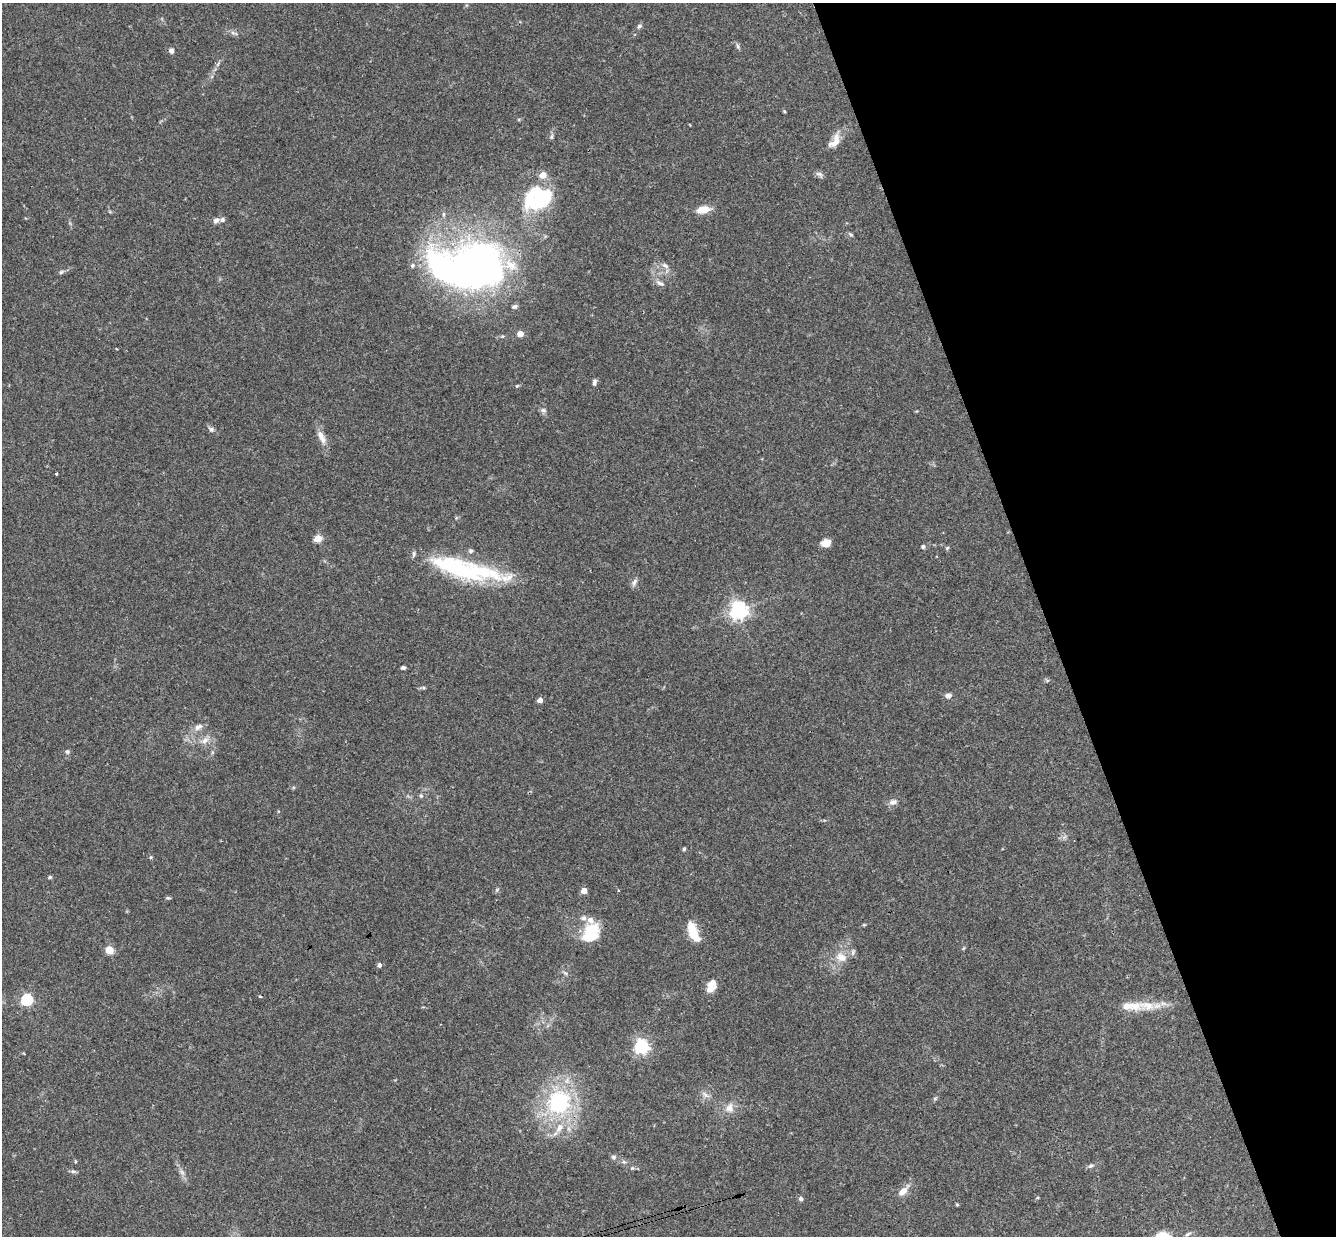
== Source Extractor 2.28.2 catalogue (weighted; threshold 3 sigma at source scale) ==
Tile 12 of 4 x 4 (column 4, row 3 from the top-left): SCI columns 4058-5391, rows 1529-2762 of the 5447 x 5401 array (HDU 1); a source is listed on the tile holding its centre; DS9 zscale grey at full resolution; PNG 1338 x 1238 px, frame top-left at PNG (2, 3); no overlay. Shown black and unused: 22% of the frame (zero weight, under 3 of 4 exposures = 6% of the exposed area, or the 3 px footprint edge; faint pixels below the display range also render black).
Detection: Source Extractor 2.28.2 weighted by HDU 2 'WHT'; one run over the whole footprint, this tile lists its part. Background 0.0844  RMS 0.0034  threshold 0.0153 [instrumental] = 3 sigma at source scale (4.5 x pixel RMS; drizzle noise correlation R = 1.50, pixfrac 1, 0.05/0.05 arcsec/px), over >= 5 px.
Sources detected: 87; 4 inside a brighter object's white glare — not listed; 7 inside a brighter listed object's ellipse — not listed separately; the other 76 listed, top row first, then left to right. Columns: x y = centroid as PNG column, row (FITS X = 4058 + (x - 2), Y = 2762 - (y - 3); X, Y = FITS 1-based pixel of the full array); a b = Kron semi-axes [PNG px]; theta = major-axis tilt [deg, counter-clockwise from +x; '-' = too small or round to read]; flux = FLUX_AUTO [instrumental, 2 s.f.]
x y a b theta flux
639 26 7 5 57 0.85
233 33 7 4 -19 0.76
738 46 8 4 -81 0.67
171 51 5 5 - 1.4
218 64 9 3 58 0.81
784 111 4 4 - 0.4
551 137 7 5 73 0.64
835 141 21 10 57 4
819 174 11 6 -36 1.1
543 175 5 5 - 5.1
539 194 34 11 -66 14
704 209 10 6 10 6.4
216 220 8 6 34 1.3
851 234 7 4 -37 0.55
472 265 69 37 5 240
665 265 11 6 -36 1.4
61 272 7 5 29 0.66
660 283 14 5 -25 1.3
515 307 7 5 20 0.9
520 334 4 4 - 4.5
594 382 9 5 83 0.86
517 386 6 3 19 0.4
543 410 8 5 -10 0.9
211 429 7 5 1 0.81
321 437 19 8 -63 3.3
56 474 3 3 - 0.46
318 538 5 4 - 11
826 543 11 8 16 2.6
923 546 6 5 - 0.6
947 548 6 4 46 0.44
471 551 6 6 - 0.72
460 570 83 19 -13 45
634 582 12 5 69 1.2
738 610 6 6 - 160
403 668 5 4 - 0.78
948 695 8 6 7 1.2
540 700 4 4 - 2.8
198 727 13 7 30 2
205 740 11 8 41 2.2
67 752 6 5 - 0.66
421 796 6 5 - 0.67
893 802 11 8 19 1.7
684 849 5 4 - 0.49
151 857 5 4 - 0.39
50 877 5 5 - 0.45
497 890 6 5 - 0.58
618 890 3 3 - 0.33
584 891 4 4 - 4.3
168 898 6 4 -8 0.47
584 918 8 7 - 1.4
864 925 4 4 - 0.36
693 932 21 8 -66 9.6
591 933 20 14 59 14
109 950 7 6 - 4.7
841 957 16 12 -23 4.3
379 965 5 5 - 0.98
565 973 7 5 -44 0.72
710 989 11 10 - 2.9
260 996 4 3 - 0.32
27 1000 5 5 - 39
1131 1006 37 12 -2 8.3
641 1046 6 6 - 94
705 1095 13 6 -37 1.6
935 1098 6 4 18 0.49
559 1102 28 25 56 35
729 1108 13 11 78 3.1
613 1157 7 6 - 0.82
75 1161 5 3 - 0.34
1091 1166 9 5 30 0.84
632 1168 5 5 - 0.44
73 1171 7 5 -20 0.77
182 1172 10 5 -54 1.2
903 1191 16 7 45 3.2
801 1199 6 5 - 0.8
957 1205 6 4 -1 0.35
1188 1234 10 4 26 0.7